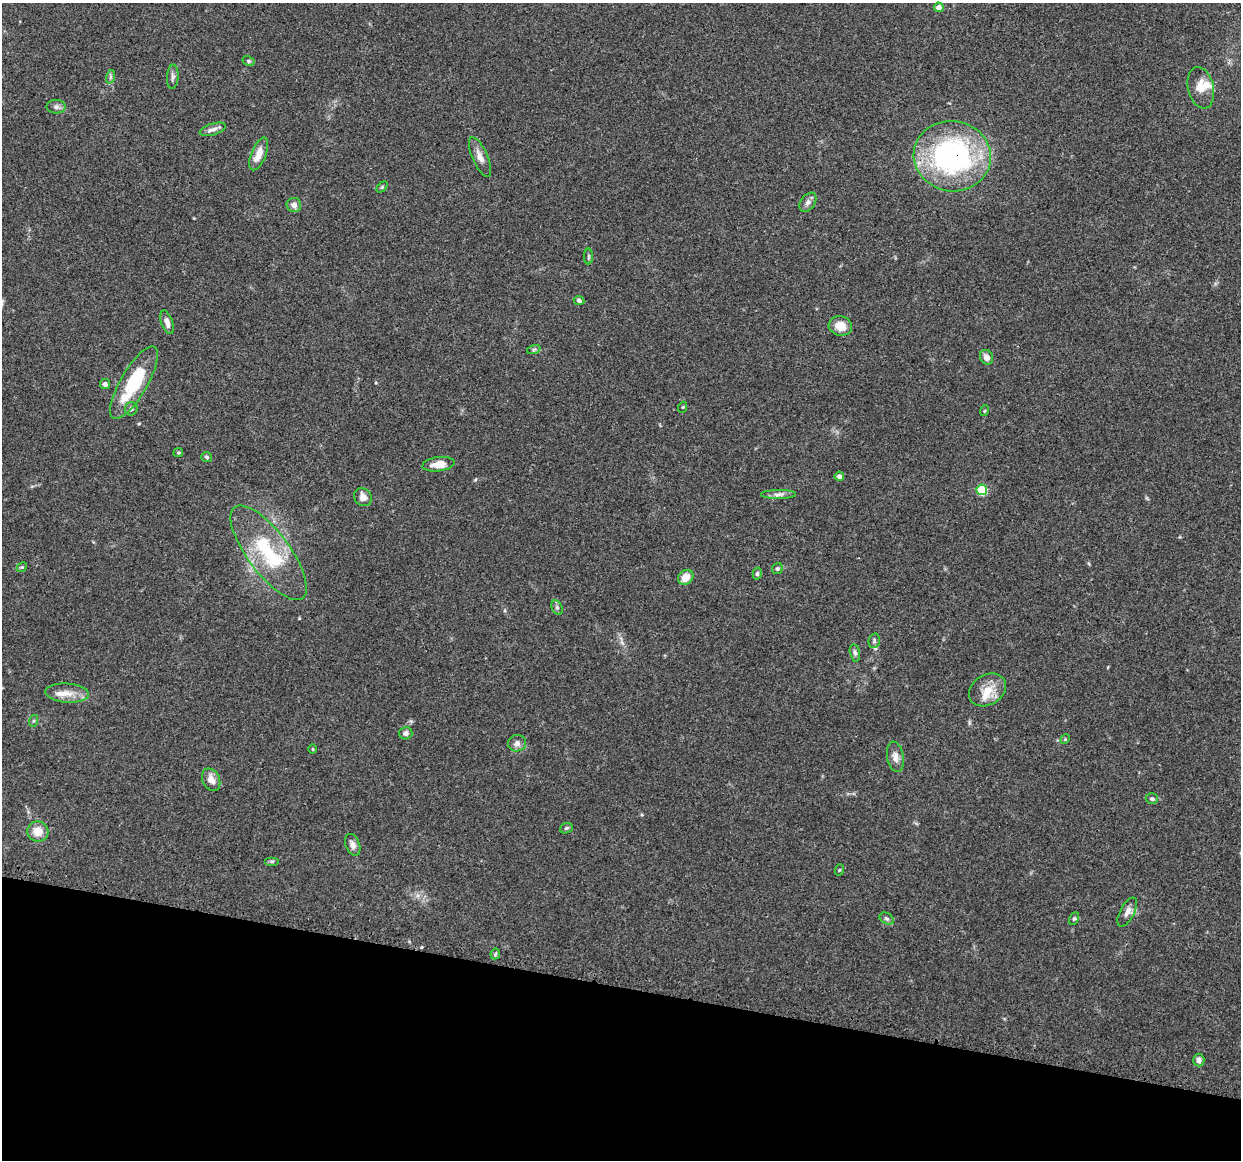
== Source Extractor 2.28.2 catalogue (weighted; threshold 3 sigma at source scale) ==
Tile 15 of 4 x 4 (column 3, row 4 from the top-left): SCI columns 2499-3737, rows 128-1285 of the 5005 x 5016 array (HDU 1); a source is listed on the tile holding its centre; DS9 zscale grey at full resolution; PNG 1243 x 1162 px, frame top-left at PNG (2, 3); each listed source drawn as its Kron ellipse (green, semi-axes under 4 px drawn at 4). Shown black and unused: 15% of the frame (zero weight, under 3 of 4 exposures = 2% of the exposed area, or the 3 px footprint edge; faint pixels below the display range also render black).
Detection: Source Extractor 2.28.2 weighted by HDU 2 'WHT'; one run over the whole footprint, this tile lists its part. Background 0.0837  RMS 0.0063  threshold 0.0283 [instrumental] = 3 sigma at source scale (4.5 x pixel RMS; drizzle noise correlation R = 1.50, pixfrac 1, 0.05/0.05 arcsec/px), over >= 5 px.
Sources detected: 62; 3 inside a brighter listed object's ellipse — not listed separately; the other 59 listed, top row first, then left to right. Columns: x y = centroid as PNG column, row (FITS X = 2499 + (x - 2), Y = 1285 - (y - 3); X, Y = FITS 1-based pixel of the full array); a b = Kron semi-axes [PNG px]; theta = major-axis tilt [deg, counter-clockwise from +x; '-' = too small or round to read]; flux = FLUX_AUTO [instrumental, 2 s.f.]
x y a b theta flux
939 7 5 4 - 4.3
248 61 6 4 -28 1
110 77 7 4 71 1.3
173 77 12 5 86 2.1
1201 88 21 13 -77 8.4
56 107 9 7 0 2.2
213 129 13 5 17 2.9
259 154 17 7 68 8
952 156 39 35 -9 130
480 157 21 7 -66 5.1
382 187 6 4 45 0.78
808 202 11 7 53 2.6
294 205 7 7 - 3.4
588 256 8 4 90 0.85
579 301 5 4 - 1.7
167 322 12 5 -72 3.7
840 326 12 9 -12 8.7
534 349 7 4 19 1.1
986 357 8 6 -57 3.7
134 383 41 13 60 36
105 384 5 5 - 1.7
683 407 5 3 - 0.59
131 409 7 6 - 1.5
984 411 5 3 - 0.51
178 453 5 4 - 0.76
207 457 5 5 - 1.2
438 464 16 7 8 8
839 476 4 4 - 2.3
982 490 5 5 - 41
778 494 17 4 0 2.7
363 497 9 8 - 3.6
269 553 57 21 -53 46
22 567 6 4 43 0.78
777 569 6 5 - 1.2
757 574 6 4 77 1.1
686 577 8 7 - 6.9
557 607 7 5 -64 1.5
874 641 7 5 77 1.3
855 653 9 5 -77 1.7
987 690 20 15 32 10
67 693 22 9 -4 7.4
33 721 6 4 71 0.75
406 733 6 6 - 2
1065 739 5 4 - 0.67
517 743 9 8 - 2.9
313 749 5 3 - 0.52
895 757 15 8 -80 4.3
211 780 12 8 -64 5.4
1152 799 6 5 - 1.3
566 828 6 5 - 1
38 831 10 10 - 8.4
353 845 11 7 -69 3.2
271 861 7 4 0 0.93
839 870 6 3 70 0.73
1127 912 16 7 62 3.7
887 919 8 5 -31 1.3
1074 919 6 4 62 1
495 954 5 4 - 0.94
1199 1060 6 5 - 3
Overlapping masked pixels (flux is a lower limit): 1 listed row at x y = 952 156